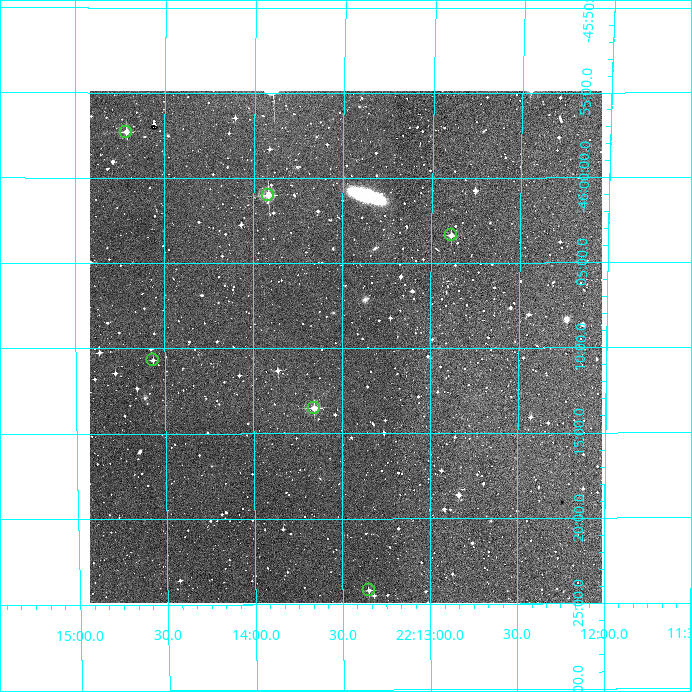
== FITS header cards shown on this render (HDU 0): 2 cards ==
NAXIS1  =                  512
NAXIS2  =                  512

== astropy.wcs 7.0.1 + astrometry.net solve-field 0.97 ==
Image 512 x 512 px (HDU 0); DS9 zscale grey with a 90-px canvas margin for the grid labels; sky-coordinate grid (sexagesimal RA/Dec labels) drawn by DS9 from the SOLVED WCS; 6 Tycho-2 reference stars matched to detected sources circled (green)
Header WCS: RA---TAN/DEC--TAN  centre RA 22:13:29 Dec -46:10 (333.37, -46.16 deg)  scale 3.52 arcsec/px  FOV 30.0' x 30.0'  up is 0 deg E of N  parity normal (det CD < 0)
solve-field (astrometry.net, Tycho-2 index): VERIFIED the header's WCS against the Tycho-2 star catalogue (verified at 2 index scales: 4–6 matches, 0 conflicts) and refined it, rather than solving blind
Solved WCS: RA---TAN-SIP/DEC--TAN-SIP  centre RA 22:13:29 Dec -46:10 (333.37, -46.17 deg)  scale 3.52 arcsec/px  FOV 30.1' x 30.0'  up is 0 deg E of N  parity normal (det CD < 0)
The solver's refit moves the header's centre by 1.5 arcsec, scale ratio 1.003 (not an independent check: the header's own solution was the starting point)
Tycho-2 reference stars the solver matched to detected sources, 6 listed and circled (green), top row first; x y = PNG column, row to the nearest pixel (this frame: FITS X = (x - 90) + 1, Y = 512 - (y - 94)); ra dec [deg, ICRS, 3 dp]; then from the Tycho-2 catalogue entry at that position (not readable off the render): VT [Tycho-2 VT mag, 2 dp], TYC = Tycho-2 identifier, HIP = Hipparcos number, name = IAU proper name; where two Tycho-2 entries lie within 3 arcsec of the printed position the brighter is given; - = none
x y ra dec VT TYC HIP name
126 135 333.678 -45.955 10.86 8438-329-1 - -
268 198 333.479 -46.017 10.44 8438-253-1 - -
451 238 333.222 -46.056 12.06 8438-220-1 - -
153 363 333.642 -46.178 11.90 8438-405-1 - -
314 411 333.414 -46.225 10.97 8438-617-1 - -
369 593 333.338 -46.403 11.94 8438-106-1 - -